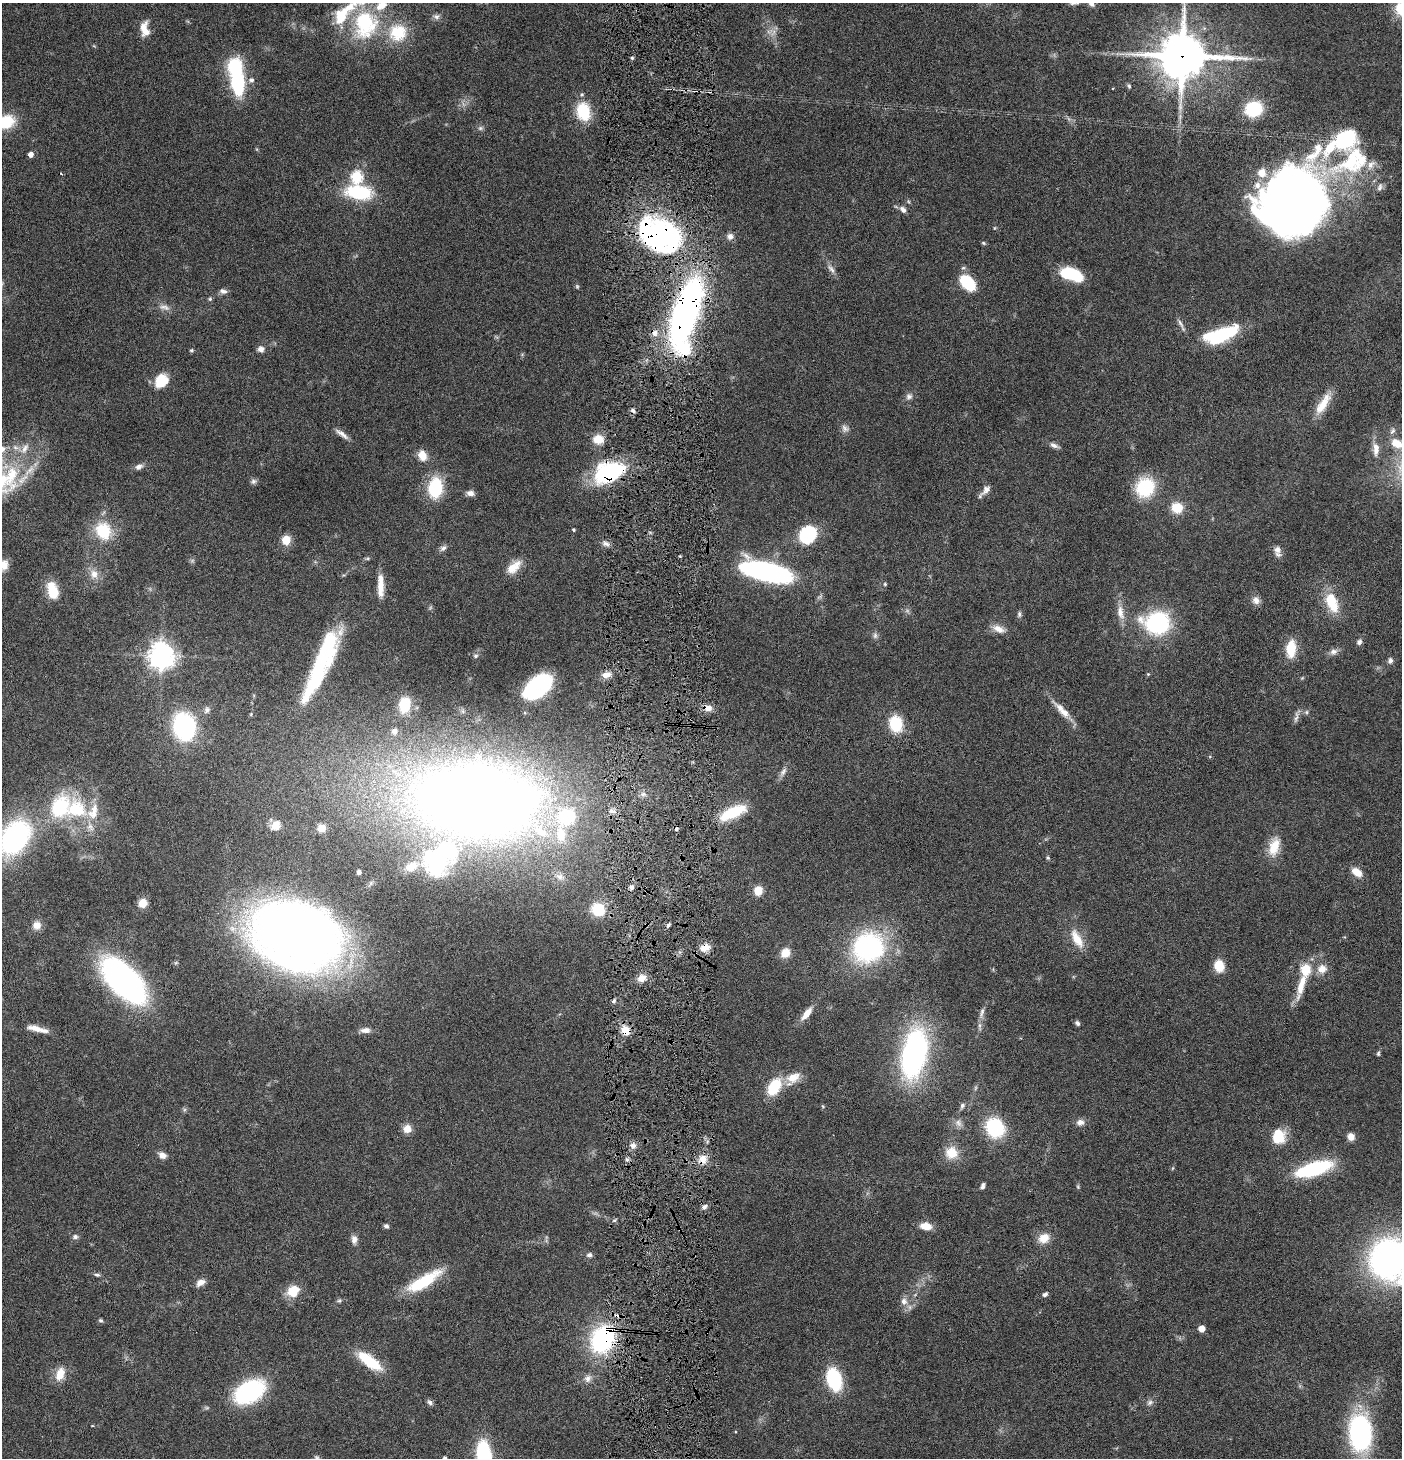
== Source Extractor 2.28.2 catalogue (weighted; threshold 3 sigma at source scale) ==
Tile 5 of 3 x 3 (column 2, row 2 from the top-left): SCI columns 1547-2946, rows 1458-2913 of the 4445 x 4372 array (HDU 1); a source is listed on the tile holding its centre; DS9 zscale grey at full resolution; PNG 1404 x 1460 px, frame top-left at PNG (2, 3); no overlay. Shown black and unused: <1% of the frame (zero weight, under 4 of 8 exposures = <1% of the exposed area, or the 3 px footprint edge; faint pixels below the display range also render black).
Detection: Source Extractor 2.28.2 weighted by HDU 2 'WHT'; one run over the whole footprint, this tile lists its part. Background 0.0791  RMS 0.0044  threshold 0.0179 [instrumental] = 3 sigma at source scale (4.09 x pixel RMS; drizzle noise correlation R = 1.36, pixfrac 0.8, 0.05/0.05 arcsec/px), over >= 5 px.
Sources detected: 218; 4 too faint to see at this stretch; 9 inside a brighter object's white glare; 4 cosmic-ray / hot-pixel residue — not listed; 16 inside a brighter listed object's ellipse — not listed separately; the other 185 listed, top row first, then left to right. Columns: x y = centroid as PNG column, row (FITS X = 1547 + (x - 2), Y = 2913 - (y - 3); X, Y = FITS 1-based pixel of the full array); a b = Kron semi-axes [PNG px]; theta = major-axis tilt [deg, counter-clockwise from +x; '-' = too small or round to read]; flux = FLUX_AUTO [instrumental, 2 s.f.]
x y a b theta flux
341 16 26 15 61 14
436 16 9 7 -6 1.4
365 23 30 24 90 37
143 28 17 8 74 4.5
398 32 23 22 - 16
773 33 11 5 63 2.1
1182 56 17 15 -1 1500
632 58 4 4 - 0.62
251 80 7 7 - 1.7
238 83 23 12 -84 34
1129 86 6 5 - 0.7
582 94 6 6 - 0.79
1254 109 13 11 15 24
583 112 16 12 -75 18
6 122 18 13 15 15
480 128 7 6 - 0.98
31 154 4 4 - 2.8
1354 160 62 38 32 48
1262 173 12 11 - 5.1
357 176 6 6 - 36
359 192 31 16 -8 25
1295 205 73 34 34 300
903 209 10 6 -46 1.9
994 228 5 3 - 0.37
660 235 45 29 -26 110
730 236 8 7 - 1.9
983 243 6 4 -27 0.57
831 269 15 6 -52 2.1
1067 273 16 13 -2 14
968 283 16 10 -46 20
577 286 6 5 - 0.54
223 291 10 6 -15 1.6
210 299 6 5 - 0.7
164 307 16 7 -14 2.5
686 312 58 19 72 190
1180 323 17 4 -64 1.6
655 333 9 8 - 2.7
1222 335 33 13 26 29
261 349 8 8 - 1.8
191 350 4 4 - 0.8
161 381 16 13 49 9.3
909 396 9 9 - 1.7
1323 404 33 10 58 7.9
845 428 11 9 -43 1.9
1392 431 10 6 53 1.3
342 434 21 6 -36 2.5
598 439 12 10 -6 5.9
1397 443 16 10 -26 7.5
1054 445 13 6 -24 1.7
16 447 11 6 -23 2.3
25 448 18 8 59 4.2
1376 449 19 8 90 3.9
422 455 12 9 -68 5.5
139 467 11 7 23 1.7
608 472 25 15 21 51
253 481 9 6 19 1.2
1145 487 19 17 42 24
435 488 19 13 84 24
986 490 16 8 48 2.5
470 493 9 7 -2 2.1
1177 508 12 11 - 8.1
573 530 3 3 - 0.58
103 531 21 18 -65 15
808 534 13 11 57 36
286 540 5 5 - 19
606 544 10 5 -25 1.6
443 548 10 6 36 1.5
1277 550 11 9 -70 2.4
4 565 14 10 72 4
514 567 21 11 42 5.9
769 572 50 18 -14 78
94 574 14 12 -75 4.1
885 584 4 4 - 0.53
380 586 28 7 -89 6
53 591 17 10 -73 11
1256 600 10 9 - 2.4
1331 602 24 13 -68 14
1120 612 20 9 -80 4.5
1019 614 8 5 88 0.99
1157 623 19 15 -5 56
998 629 18 9 -22 3.7
875 635 10 6 90 1.2
1359 642 8 6 58 1.3
1291 649 16 9 85 12
325 651 58 19 63 38
1333 652 11 9 28 2.1
162 656 9 8 - 470
476 656 6 6 - 1
1390 661 8 6 76 1.3
1148 674 4 4 - 0.41
606 675 12 8 10 3.1
538 686 23 14 37 52
404 705 16 11 80 11
708 708 12 8 -7 2.9
207 710 10 7 58 1.5
1062 710 32 9 -45 5.6
1306 712 6 5 - 0.75
1296 717 18 4 79 1.6
896 724 12 10 -78 20
184 726 19 16 -75 60
394 731 9 8 - 1.9
783 772 14 6 57 1.9
475 800 124 74 -9 570
60 807 26 20 62 28
93 812 26 14 72 9
733 812 29 10 26 17
275 825 11 9 38 5
321 828 9 8 - 3.6
15 838 26 17 56 100
1274 847 26 13 74 8.3
1048 858 6 4 -88 0.58
411 866 18 11 29 5
359 872 4 4 - 1.4
1357 872 12 8 -37 5
560 877 12 9 -28 2.6
631 887 6 6 - 1.2
758 890 7 6 - 7.9
143 903 8 7 - 5.2
598 909 12 11 - 15
37 925 10 10 - 3.1
668 925 6 4 71 0.96
297 935 63 45 -19 530
1077 939 29 11 -61 7.2
868 947 27 24 6 76
705 948 12 9 21 4.5
785 953 11 9 53 4.7
1219 966 11 9 -77 8.1
1322 969 13 12 - 4.4
642 978 11 8 28 3.6
123 980 41 20 -45 150
1301 985 40 10 73 9.8
614 1001 6 5 - 0.88
982 1013 17 6 73 2
806 1014 17 7 52 4.8
1077 1023 7 5 -55 0.96
35 1028 20 7 -13 3.8
365 1030 12 6 4 2.6
625 1030 12 10 -53 5.4
1378 1053 7 4 74 0.7
914 1054 34 16 78 140
793 1078 18 12 24 6.3
774 1087 21 13 59 14
962 1106 8 6 64 1.1
1080 1122 10 8 10 2.2
958 1123 11 8 -48 2.2
995 1128 16 14 -48 31
407 1129 9 9 - 4
1279 1136 15 13 86 11
1351 1137 8 7 - 3.2
633 1146 8 7 - 1.8
952 1153 15 14 - 7.6
162 1155 10 7 -26 2.5
627 1159 6 5 - 0.9
703 1159 12 11 - 4.3
1314 1169 29 10 17 45
982 1186 8 5 68 1.1
1078 1187 5 4 - 0.47
704 1207 8 5 39 1.3
386 1226 6 5 - 1
926 1226 11 7 -6 6.1
75 1237 7 6 - 1.2
1044 1238 14 11 27 5.1
354 1239 11 8 -88 2.1
589 1255 7 6 - 1.2
1388 1258 32 31 - 170
97 1275 8 5 -2 0.88
423 1281 45 13 31 21
200 1282 11 7 29 2.8
293 1291 16 13 33 7.6
1045 1294 6 5 - 1
339 1301 6 4 1 0.69
904 1301 11 9 -85 2.9
101 1321 6 5 - 0.72
1202 1328 5 5 - 5.4
603 1339 22 16 61 66
369 1361 29 11 -36 17
60 1374 16 10 70 6.3
588 1378 11 9 55 2.5
834 1379 16 10 -74 40
249 1391 27 17 29 51
430 1402 9 6 -45 1.1
1150 1402 10 7 34 1.5
1360 1433 28 18 -87 82
484 1455 20 10 -86 46
445 1458 5 4 - 0.99
Overlapping masked pixels (flux is a lower limit): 11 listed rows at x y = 1182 56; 660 235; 686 312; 655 333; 608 472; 708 708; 475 800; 705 948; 625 1030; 703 1159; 603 1339
Isophote crosses this tile's border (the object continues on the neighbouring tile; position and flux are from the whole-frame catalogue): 8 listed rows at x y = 1182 56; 6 122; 1397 443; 4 565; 15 838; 1388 1258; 484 1455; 445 1458